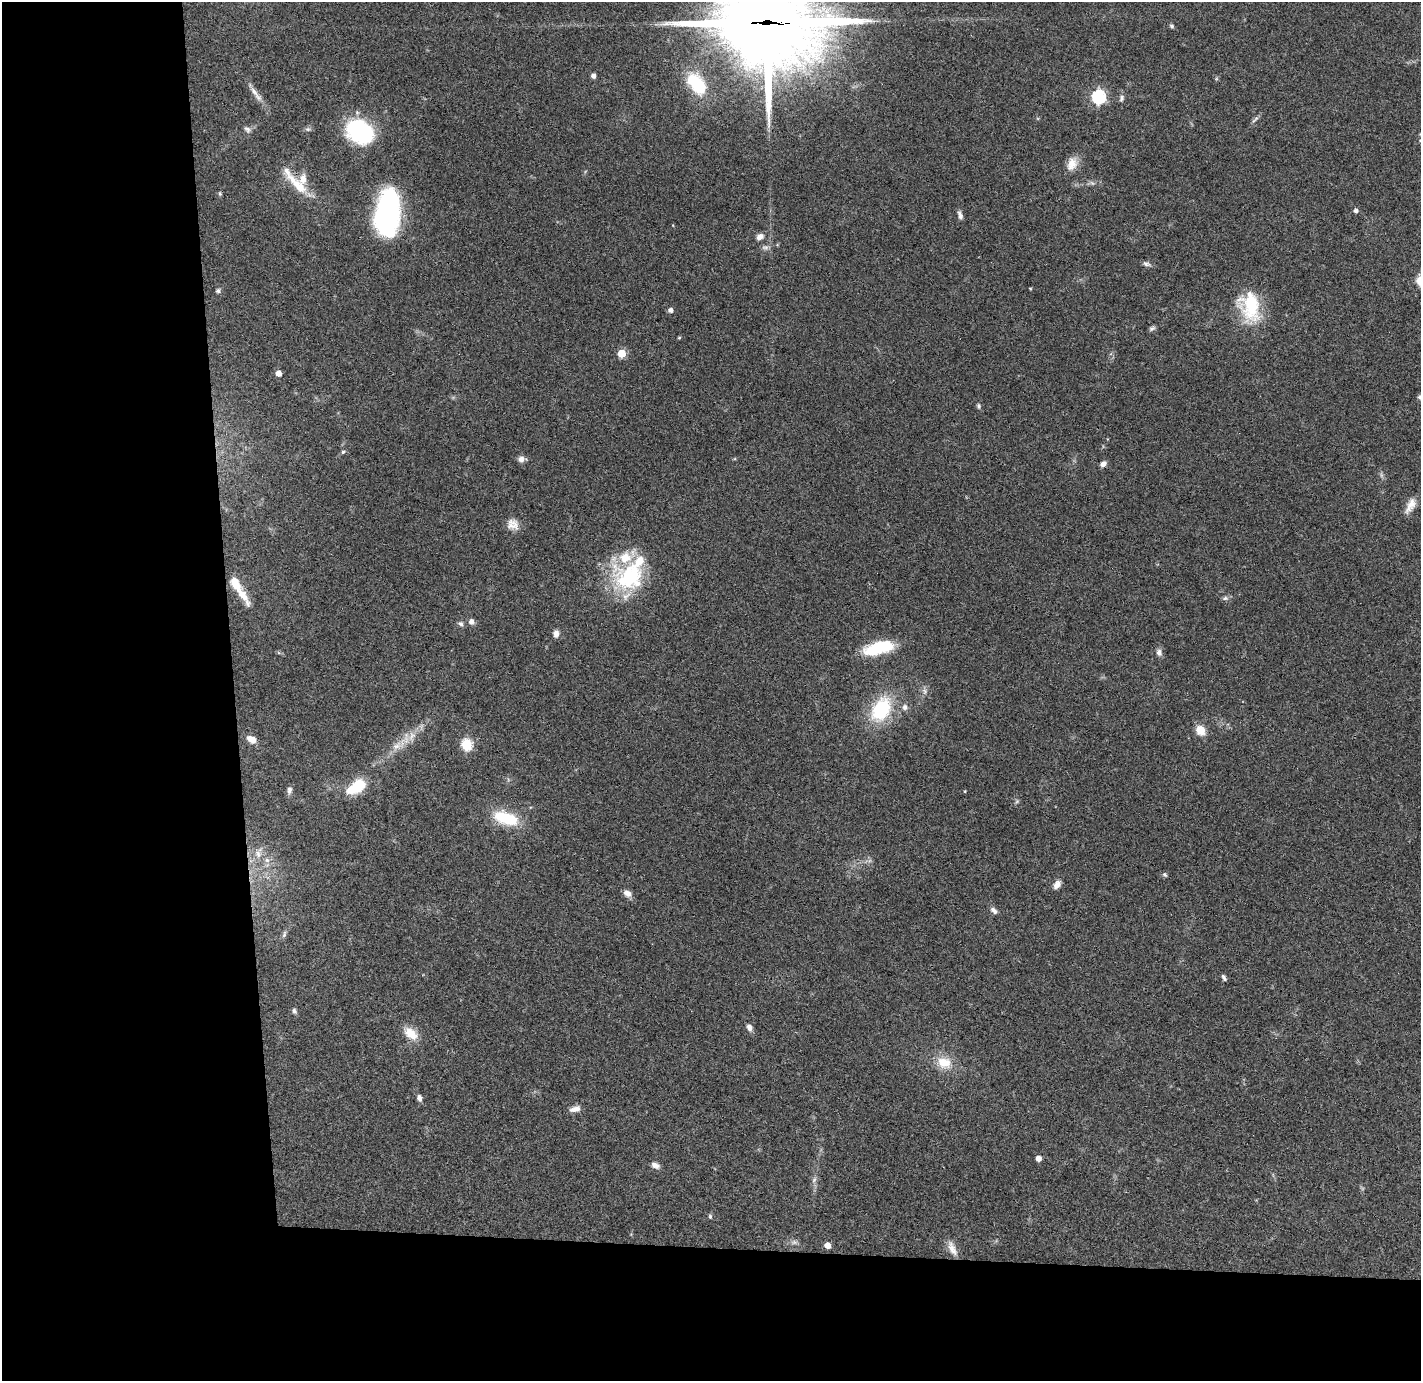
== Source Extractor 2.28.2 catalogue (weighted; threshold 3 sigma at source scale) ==
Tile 7 of 3 x 3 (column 1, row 3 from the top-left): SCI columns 58-1476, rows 78-1456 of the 4370 x 4295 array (HDU 1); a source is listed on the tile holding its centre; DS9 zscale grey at full resolution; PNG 1423 x 1383 px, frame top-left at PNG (2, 2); no overlay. Shown black and unused: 24% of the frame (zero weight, under 3 of 4 exposures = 6% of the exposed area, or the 3 px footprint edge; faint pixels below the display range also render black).
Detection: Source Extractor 2.28.2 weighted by HDU 2 'WHT'; one run over the whole footprint, this tile lists its part. Background 0.0824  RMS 0.0056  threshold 0.0254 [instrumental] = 3 sigma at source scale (4.5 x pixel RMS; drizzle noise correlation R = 1.50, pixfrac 1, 0.05/0.05 arcsec/px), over >= 5 px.
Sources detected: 83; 1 too faint to see at this stretch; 1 inside a brighter object's white glare — not listed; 6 inside a brighter listed object's ellipse — not listed separately; the other 75 listed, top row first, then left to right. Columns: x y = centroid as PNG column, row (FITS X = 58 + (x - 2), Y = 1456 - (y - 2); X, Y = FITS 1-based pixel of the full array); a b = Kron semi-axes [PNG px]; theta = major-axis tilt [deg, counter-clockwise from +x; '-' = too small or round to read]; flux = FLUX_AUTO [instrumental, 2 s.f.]
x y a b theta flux
767 22 38 35 -13 6300
1172 26 6 5 - 1
593 76 5 4 - 2.2
696 84 28 17 -54 29
254 92 20 6 -54 4
1098 97 6 6 - 100
1122 98 10 6 74 1.7
1255 120 13 3 39 1.4
247 129 10 7 -44 1.8
308 129 7 5 -20 1.2
360 132 23 16 -34 81
1072 164 18 12 69 6.4
297 185 42 12 -45 15
220 193 6 4 -70 0.77
1356 211 5 4 - 1.8
387 213 41 19 83 140
960 215 11 5 -72 2
760 237 8 6 31 3.3
765 247 10 6 0 1.8
1146 264 11 6 -20 1.8
1030 288 5 3 - 0.46
218 291 6 5 - 1.3
1250 306 37 25 -77 32
670 310 5 5 - 2.2
1152 329 9 5 41 1.3
679 338 4 4 - 0.6
621 353 5 5 - 19
278 373 5 4 - 5.4
1420 397 7 6 - 1.2
978 406 7 5 -75 1.1
343 452 5 5 - 0.89
521 459 9 8 - 2.7
1103 464 7 5 36 2.4
1410 505 22 9 63 5.5
513 524 15 13 -29 5.3
629 578 47 34 -18 51
242 595 31 9 -57 8.2
1225 598 8 5 -7 1.5
471 622 6 6 - 2.6
461 624 8 6 -46 1.5
556 634 9 6 86 2.7
878 648 31 12 14 29
1159 653 9 7 -79 2.3
925 691 10 7 -77 2.1
905 707 8 7 - 2.1
881 709 26 17 61 37
1200 730 12 10 -59 6.9
252 739 10 6 -29 6.3
466 744 6 5 - 50
397 746 17 10 28 6.8
356 787 20 11 33 22
289 790 10 6 82 2
965 791 3 3 - 0.44
1017 801 6 5 - 0.86
506 818 29 13 -18 24
258 854 13 10 -59 4.8
1165 875 7 5 -38 1
1057 884 12 8 56 3.1
627 893 10 7 -36 3.3
994 910 11 6 -46 2.1
284 934 11 5 73 1.5
1224 977 8 4 -60 1.4
294 1011 8 6 -71 1.3
749 1027 8 6 -68 2.8
411 1033 19 11 -39 8.9
944 1063 19 15 -17 11
419 1098 8 6 -81 2
575 1109 13 7 13 3.7
1038 1158 4 4 - 4.6
655 1165 11 7 -23 2.7
814 1180 10 5 63 1.7
710 1216 6 5 - 0.95
794 1242 9 6 0 1.9
827 1245 5 4 - 7.3
952 1248 23 8 -64 5.1
Overlapping masked pixels (flux is a lower limit): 1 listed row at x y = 767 22
Isophote crosses this tile's border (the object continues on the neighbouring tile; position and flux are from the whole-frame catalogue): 2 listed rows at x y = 767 22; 1420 397